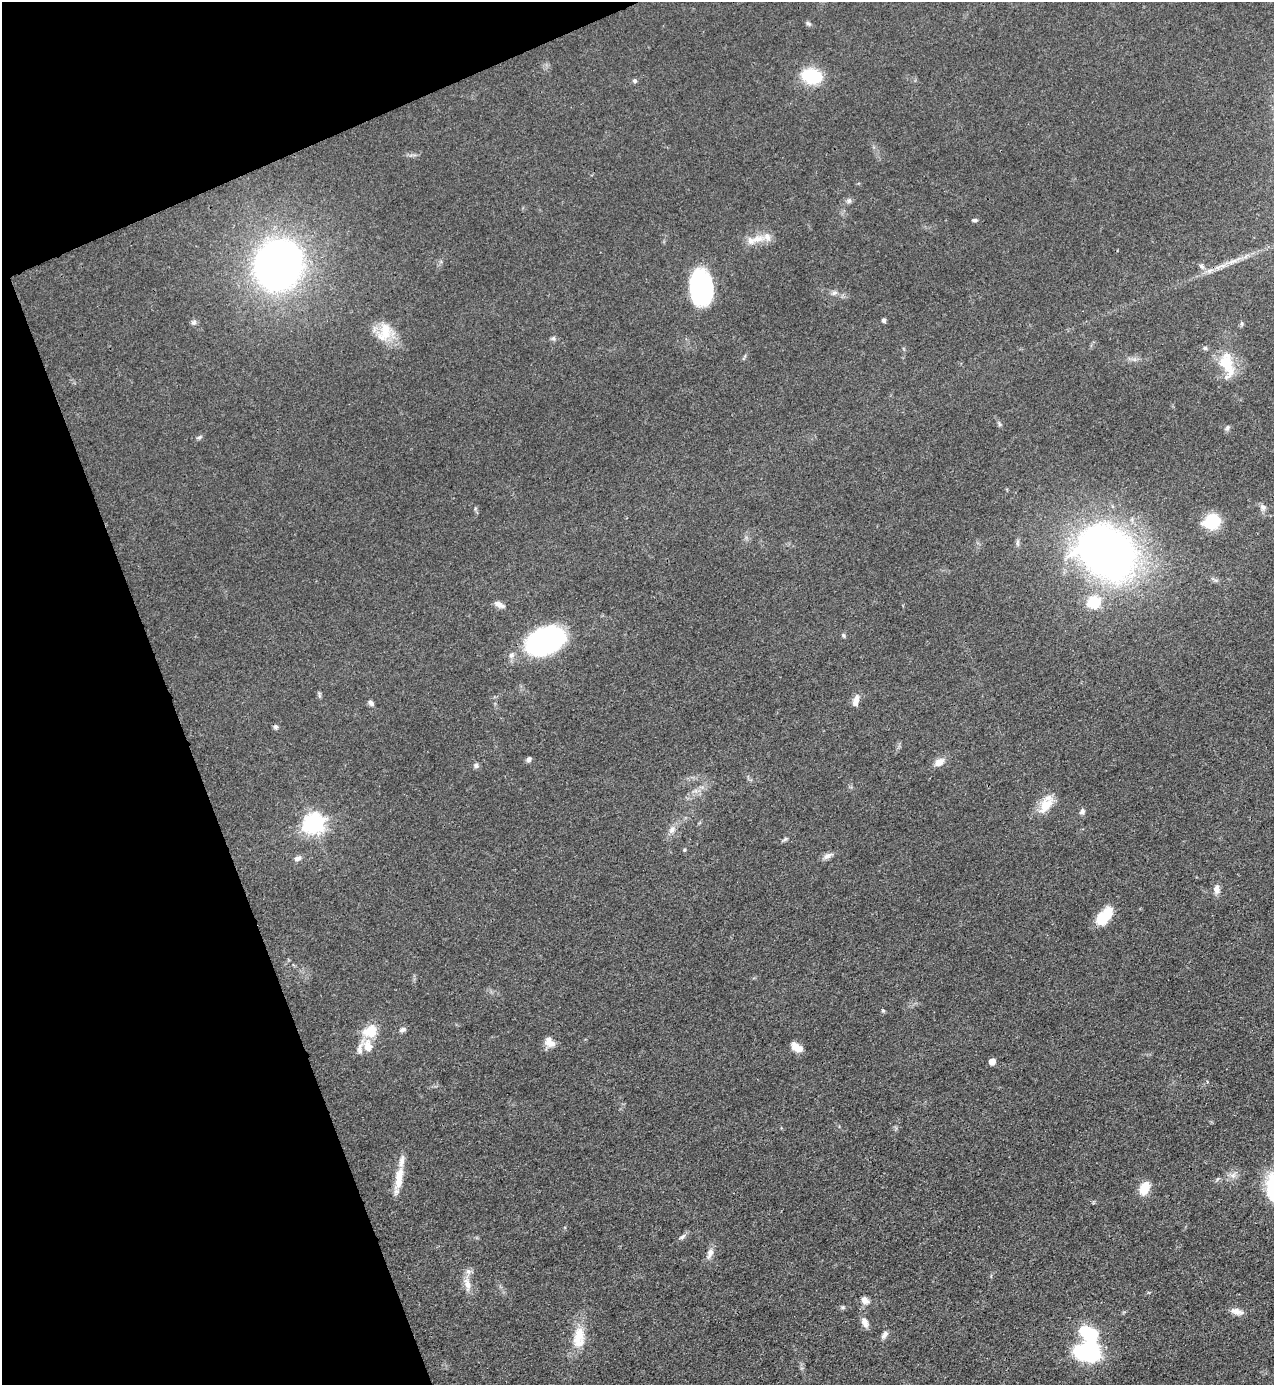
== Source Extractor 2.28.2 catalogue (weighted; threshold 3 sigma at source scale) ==
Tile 5 of 4 x 4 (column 1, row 2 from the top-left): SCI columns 151-1422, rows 2767-4149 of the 5520 x 5533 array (HDU 1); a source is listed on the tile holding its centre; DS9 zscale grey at full resolution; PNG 1276 x 1387 px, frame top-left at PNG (2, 2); no overlay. Shown black and unused: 19% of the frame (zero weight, under 3 of 4 exposures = <1% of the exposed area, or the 3 px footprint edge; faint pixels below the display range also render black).
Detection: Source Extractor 2.28.2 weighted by HDU 2 'WHT'; one run over the whole footprint, this tile lists its part. Background 0.0496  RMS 0.0054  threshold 0.0244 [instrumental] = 3 sigma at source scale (4.5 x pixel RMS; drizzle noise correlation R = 1.50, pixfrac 1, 0.05/0.05 arcsec/px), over >= 5 px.
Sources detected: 71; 1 inside a brighter object's white glare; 1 cosmic-ray / hot-pixel residue — not listed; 4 inside a brighter listed object's ellipse — not listed separately; the other 65 listed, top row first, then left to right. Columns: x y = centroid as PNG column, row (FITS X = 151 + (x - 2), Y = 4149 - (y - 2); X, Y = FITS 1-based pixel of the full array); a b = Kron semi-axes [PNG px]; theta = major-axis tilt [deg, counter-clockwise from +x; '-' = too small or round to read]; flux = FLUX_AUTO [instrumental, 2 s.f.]
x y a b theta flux
808 23 8 5 -40 1.2
811 76 23 15 -9 25
635 81 6 5 - 1.1
849 201 8 7 - 1.6
974 220 7 4 1 0.99
758 239 21 10 8 8.2
1233 261 22 5 25 5.1
278 265 36 32 68 340
1202 266 10 6 -45 2
701 286 32 20 -75 67
834 293 8 6 16 1.7
884 320 5 5 - 1.2
194 322 8 7 - 1.5
385 332 28 16 72 15
553 338 6 5 - 1.2
1205 348 6 5 - 1
1226 363 29 19 -82 17
999 424 7 5 -61 1.1
1227 428 8 5 69 1.3
199 437 8 5 21 1.1
1263 507 9 8 - 2.3
1212 522 16 13 22 23
1107 552 59 46 -32 330
1094 602 6 6 - 58
499 604 14 6 -24 3.1
843 635 7 4 -72 0.87
545 641 35 23 24 100
511 655 8 7 - 2.1
319 695 9 4 -78 0.94
856 701 14 7 72 4.3
371 703 8 5 -46 1.6
529 759 6 5 - 1.8
939 762 14 9 33 4.6
476 765 7 7 - 1.7
1045 805 24 12 55 11
1082 811 8 6 44 1.8
313 823 8 7 - 320
672 830 12 8 72 3.2
785 839 8 4 53 1
684 850 4 4 - 0.63
827 856 15 7 30 2.7
298 858 11 6 21 2
1217 889 12 7 -90 3.5
1104 916 23 12 51 14
883 1011 5 4 - 0.81
402 1030 9 6 10 1.7
370 1031 19 15 24 12
549 1042 14 10 -56 5
797 1047 14 7 -30 5.6
360 1048 27 7 74 4.7
992 1061 5 5 - 6.5
1233 1175 9 8 - 2.9
399 1178 32 10 81 12
1144 1188 11 8 67 13
682 1237 9 6 33 1.7
710 1253 17 8 71 3.5
467 1284 22 9 -77 6.1
865 1300 11 8 -40 3.4
843 1307 6 5 - 0.99
1237 1311 18 8 -15 4
865 1322 13 7 -66 3.6
1088 1333 20 11 -26 32
884 1335 12 7 58 2.3
579 1338 32 16 86 14
1087 1351 22 16 -4 74